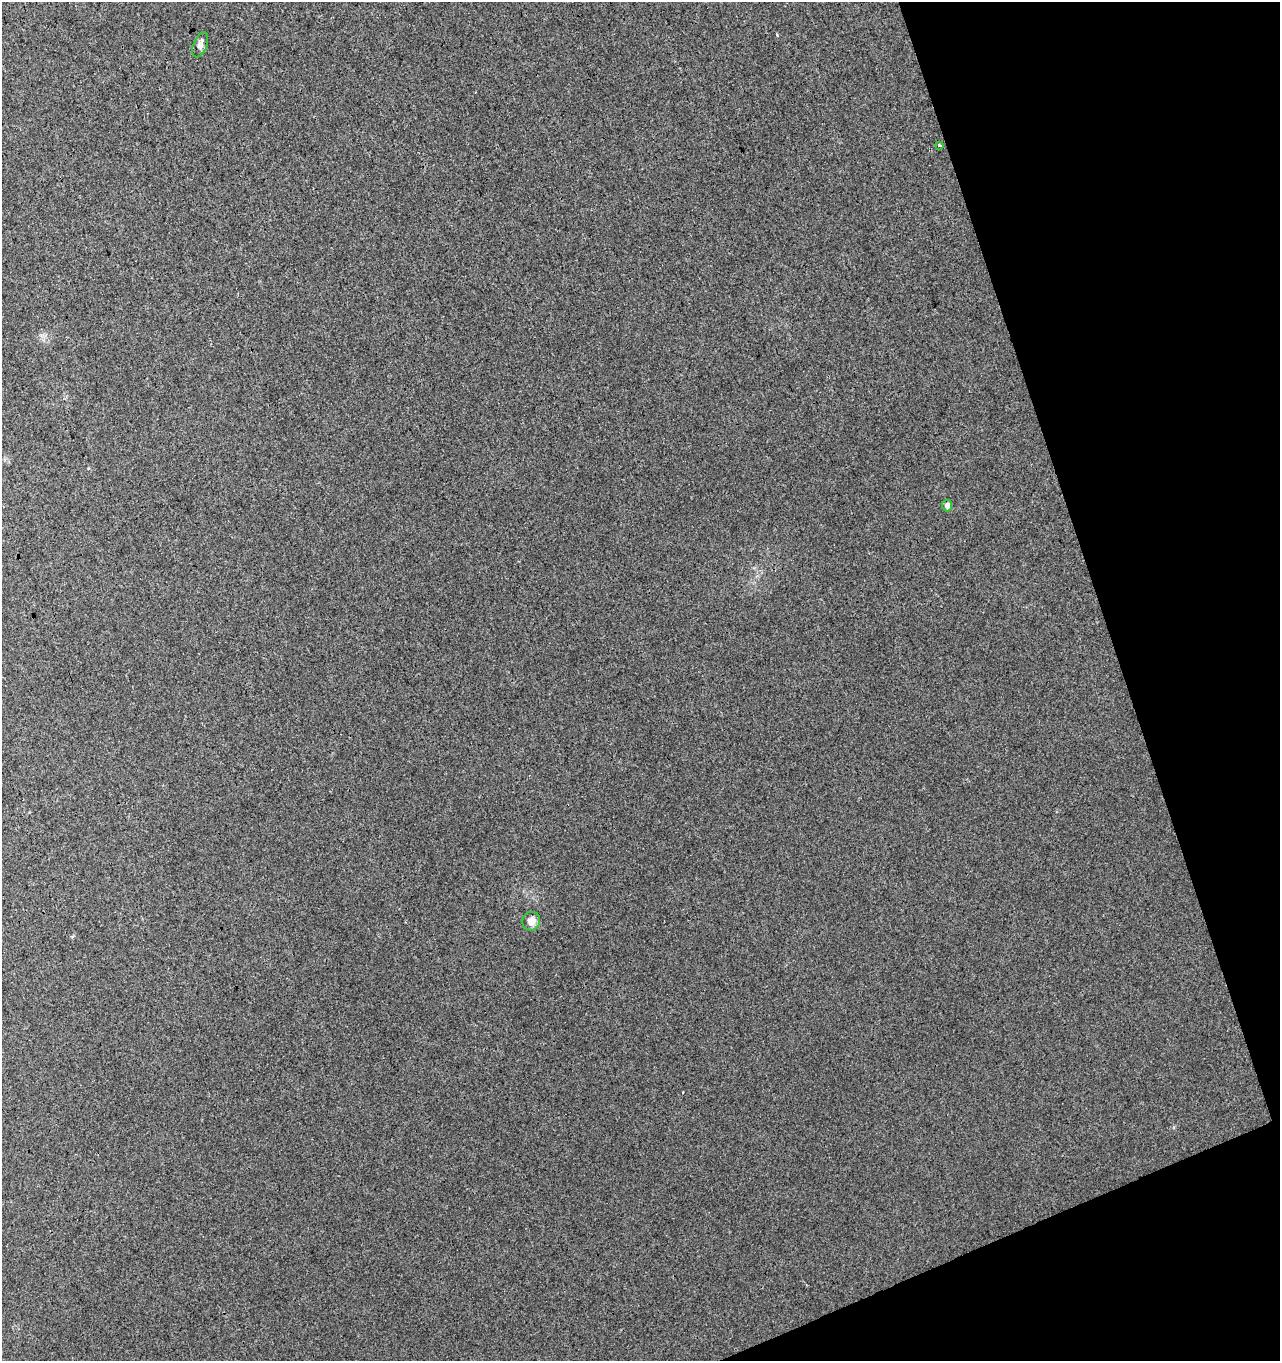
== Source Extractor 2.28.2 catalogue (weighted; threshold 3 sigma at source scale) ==
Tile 12 of 4 x 4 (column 4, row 3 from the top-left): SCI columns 3926-5203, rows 1416-2774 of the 5351 x 5547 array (HDU 1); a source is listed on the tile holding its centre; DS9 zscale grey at full resolution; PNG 1282 x 1363 px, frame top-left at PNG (2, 2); each listed source drawn as its Kron ellipse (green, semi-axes under 4 px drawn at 4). Shown black and unused: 17% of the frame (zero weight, under 3 of 4 exposures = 5% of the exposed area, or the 3 px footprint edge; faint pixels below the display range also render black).
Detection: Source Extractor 2.28.2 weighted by HDU 2 'WHT'; one run over the whole footprint, this tile lists its part. Background 0.0032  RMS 0.0034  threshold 0.0155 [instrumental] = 3 sigma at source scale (4.5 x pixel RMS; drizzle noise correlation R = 1.50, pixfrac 1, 0.0396/0.0396 arcsec/px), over >= 5 px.
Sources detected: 6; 2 cosmic-ray / hot-pixel residue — neither listed nor drawn; the other 4 listed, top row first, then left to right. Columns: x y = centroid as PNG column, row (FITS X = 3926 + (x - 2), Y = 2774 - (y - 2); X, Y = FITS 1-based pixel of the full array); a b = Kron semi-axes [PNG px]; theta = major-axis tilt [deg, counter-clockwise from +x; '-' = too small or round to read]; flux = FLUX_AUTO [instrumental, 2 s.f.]
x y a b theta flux
200 45 13 6 68 1.8
939 145 3 3 - 1.1
947 505 6 5 - 1.5
531 921 9 9 - 2.6